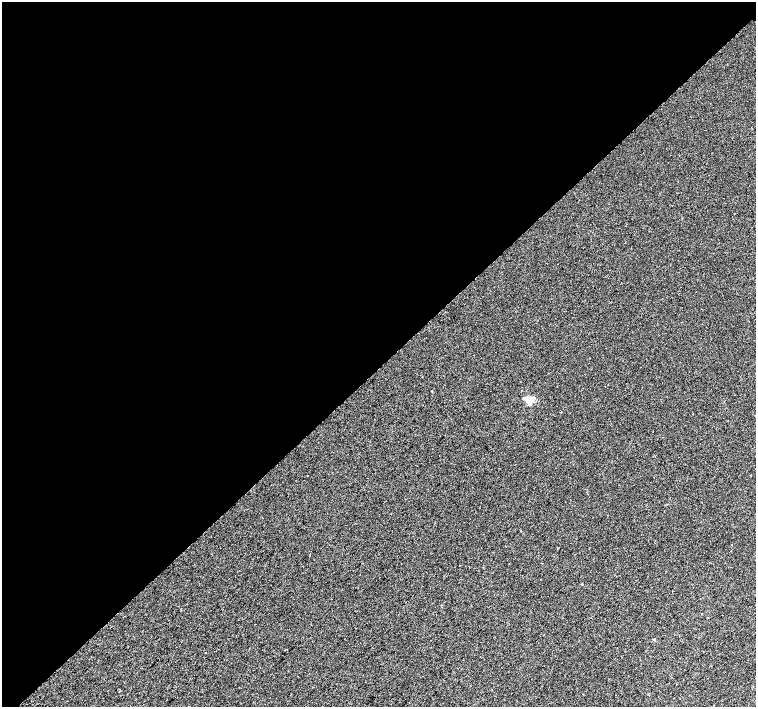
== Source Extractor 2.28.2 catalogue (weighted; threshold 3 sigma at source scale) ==
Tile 2 of 4 x 4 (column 2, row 1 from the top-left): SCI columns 1545-3051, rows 4481-5889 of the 6096 x 6079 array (HDU 1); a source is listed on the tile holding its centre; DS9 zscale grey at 2 x 2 block average (1 PNG px = mean of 2 x 2 image px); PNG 758 x 709 px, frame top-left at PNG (2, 2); no overlay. Shown black and unused: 52% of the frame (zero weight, under 2 of 3 exposures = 2% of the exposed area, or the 3 px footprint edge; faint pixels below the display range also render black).
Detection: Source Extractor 2.28.2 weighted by HDU 2 'WHT'; one run over the whole footprint, this tile lists its part. Background 7.39e-04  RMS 0.0038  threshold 0.0171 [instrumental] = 3 sigma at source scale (4.5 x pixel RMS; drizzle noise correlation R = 1.50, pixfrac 1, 0.0396/0.0396 arcsec/px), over >= 5 px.
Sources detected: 10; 4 cosmic-ray / hot-pixel residue — not listed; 1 inside a brighter listed object's ellipse — not listed separately; the other 5 listed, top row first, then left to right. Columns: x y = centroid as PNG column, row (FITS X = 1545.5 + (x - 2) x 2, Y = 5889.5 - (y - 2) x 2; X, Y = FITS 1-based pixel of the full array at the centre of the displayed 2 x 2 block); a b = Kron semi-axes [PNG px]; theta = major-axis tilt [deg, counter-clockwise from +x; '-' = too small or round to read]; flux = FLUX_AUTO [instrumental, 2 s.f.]
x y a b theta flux
529 400 8 6 -71 6.6
732 544 2 2 - 0.89
255 624 2 2 - 1.1
654 639 3 2 - 0.66
206 652 2 2 - 0.38